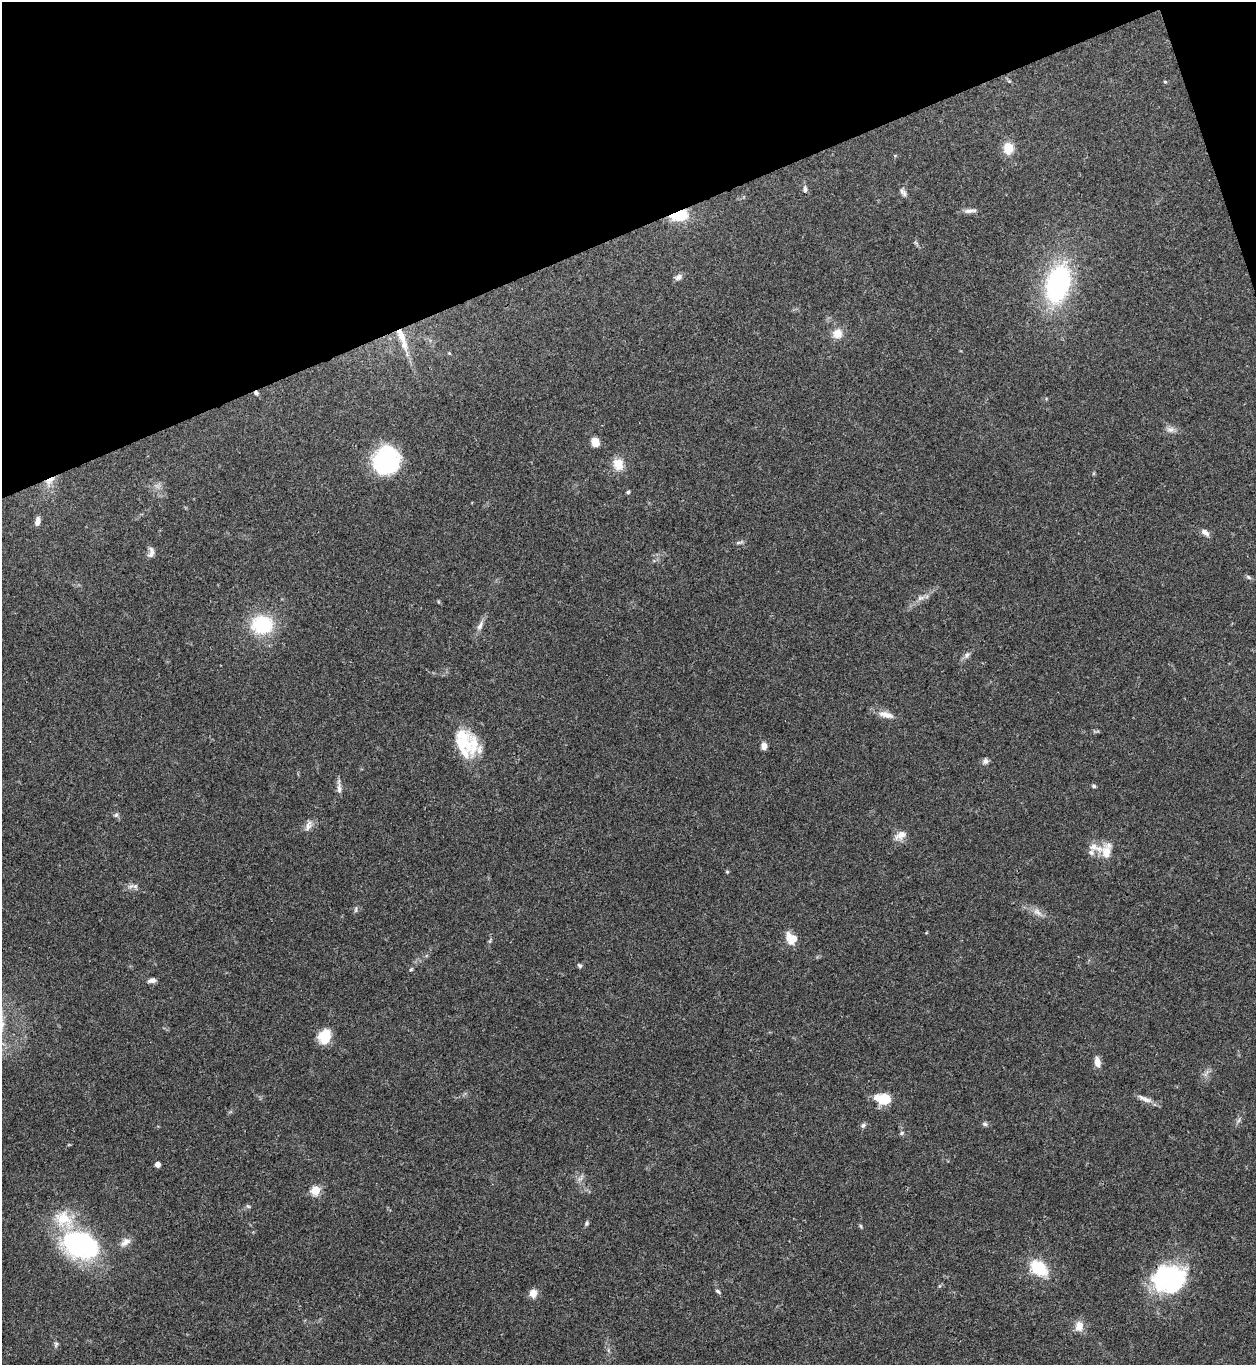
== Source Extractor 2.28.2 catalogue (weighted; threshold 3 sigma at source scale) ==
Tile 3 of 4 x 4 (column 3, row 1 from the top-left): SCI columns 2785-4038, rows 4091-5453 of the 5443 x 5458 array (HDU 1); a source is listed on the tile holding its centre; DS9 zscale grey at full resolution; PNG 1258 x 1367 px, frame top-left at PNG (2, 2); no overlay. Shown black and unused: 18% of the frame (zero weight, under 3 of 4 exposures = <1% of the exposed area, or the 3 px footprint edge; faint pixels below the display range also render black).
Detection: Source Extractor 2.28.2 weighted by HDU 2 'WHT'; one run over the whole footprint, this tile lists its part. Background 0.062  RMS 0.0052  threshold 0.0232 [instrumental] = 3 sigma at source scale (4.5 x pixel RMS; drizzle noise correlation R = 1.50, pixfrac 1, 0.05/0.05 arcsec/px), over >= 5 px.
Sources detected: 72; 1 cosmic-ray / hot-pixel residue — not listed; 6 inside a brighter listed object's ellipse — not listed separately; the other 65 listed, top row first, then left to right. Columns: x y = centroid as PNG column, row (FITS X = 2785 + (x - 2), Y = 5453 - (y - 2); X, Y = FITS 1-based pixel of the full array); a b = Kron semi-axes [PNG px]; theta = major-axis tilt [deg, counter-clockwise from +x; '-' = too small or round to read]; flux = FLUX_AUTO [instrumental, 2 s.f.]
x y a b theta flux
1165 82 5 3 - 0.51
1008 148 12 11 - 8.1
805 189 8 6 -89 1.6
902 191 9 7 -49 1.8
970 211 20 5 4 2.2
679 215 13 8 8 26
679 277 9 6 34 2.1
1058 283 33 20 75 84
837 333 13 12 - 5.4
402 337 42 8 -71 10
449 353 4 3 - 0.48
1171 429 12 8 -5 2.5
595 442 9 8 - 5.5
386 460 27 24 63 49
618 464 14 12 -71 7.1
50 480 17 7 33 4.1
628 492 5 4 - 0.77
37 521 10 5 80 2.6
1205 532 11 6 -36 2.5
739 542 11 3 15 1
151 554 12 7 51 2.2
1248 577 8 5 -37 1
920 598 10 5 26 2
262 625 24 19 1 29
480 626 14 6 62 2.7
967 655 10 6 58 1.8
886 715 22 8 -14 4.8
462 744 31 27 -89 16
764 746 7 6 - 3
985 761 8 7 - 1.5
1094 786 5 4 - 0.94
339 788 16 6 -88 2.5
116 815 6 5 - 0.94
308 826 16 7 67 2.9
901 835 17 10 31 4.2
1093 846 12 9 11 4.1
1107 851 23 12 81 7.9
727 872 5 4 - 0.56
135 886 7 6 - 1.4
356 909 10 4 85 1
1037 912 14 7 -36 3.3
789 938 17 7 -77 5.1
579 965 6 5 - 0.95
411 969 6 4 44 0.67
152 980 9 5 11 2.4
325 1037 14 10 77 14
1097 1062 10 6 -80 4.2
884 1098 14 9 -4 17
1145 1099 16 7 -13 3.2
985 1124 7 6 - 1
863 1125 6 5 - 1.1
901 1133 6 5 - 0.87
157 1164 4 4 - 3.4
315 1190 5 5 - 24
248 1206 6 4 -18 0.71
587 1223 7 5 78 0.93
861 1226 6 4 -86 0.63
125 1242 15 9 36 3.5
80 1245 41 27 -21 76
1039 1268 18 12 -37 20
1169 1278 32 28 5 66
718 1291 8 4 -38 0.89
533 1293 11 9 85 3.5
1079 1326 13 10 80 4.8
56 1344 8 5 72 1.1
Overlapping masked pixels (flux is a lower limit): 3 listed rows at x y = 679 215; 50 480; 1169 1278